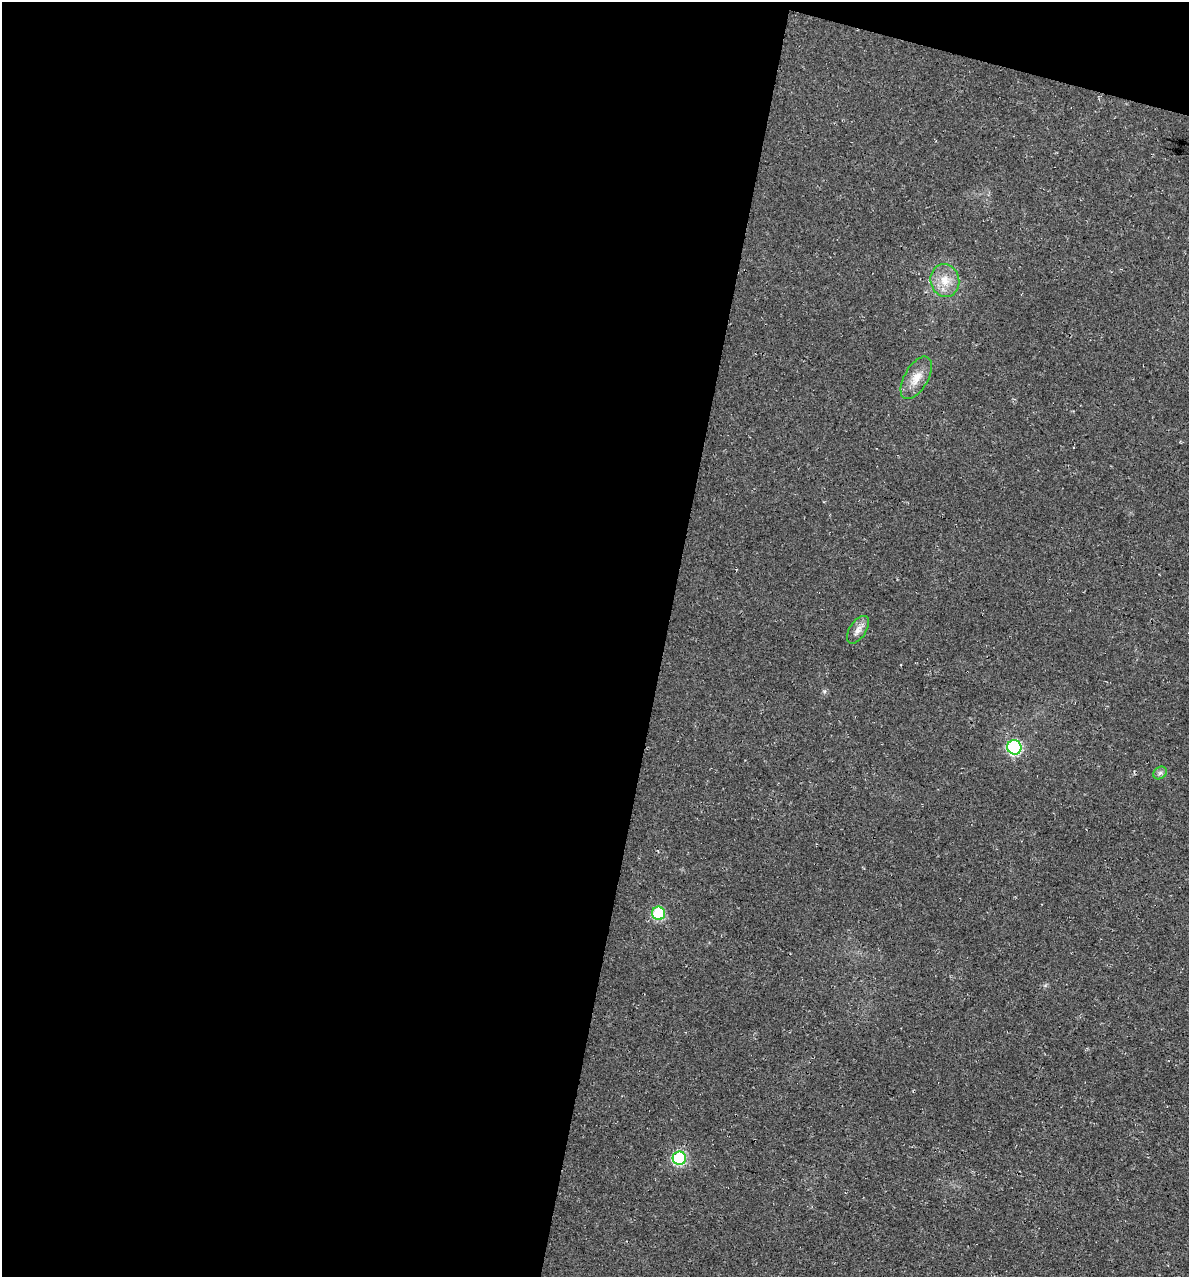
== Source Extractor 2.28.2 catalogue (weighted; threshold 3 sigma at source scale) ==
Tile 1 of 4 x 4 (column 1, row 1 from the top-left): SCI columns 339-1525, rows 3842-5116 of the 5364 x 5141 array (HDU 1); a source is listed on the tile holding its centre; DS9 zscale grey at full resolution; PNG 1191 x 1279 px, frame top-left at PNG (2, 2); each listed source drawn as its Kron ellipse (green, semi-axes under 4 px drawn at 4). Shown black and unused: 58% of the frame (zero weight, under 3 of 4 exposures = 5% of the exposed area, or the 3 px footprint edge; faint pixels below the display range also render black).
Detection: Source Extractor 2.28.2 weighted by HDU 2 'WHT'; one run over the whole footprint, this tile lists its part. Background 0.0117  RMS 0.0071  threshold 0.0319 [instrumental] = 3 sigma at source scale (4.5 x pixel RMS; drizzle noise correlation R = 1.50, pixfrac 1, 0.0396/0.0396 arcsec/px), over >= 5 px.
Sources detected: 7; all 7 listed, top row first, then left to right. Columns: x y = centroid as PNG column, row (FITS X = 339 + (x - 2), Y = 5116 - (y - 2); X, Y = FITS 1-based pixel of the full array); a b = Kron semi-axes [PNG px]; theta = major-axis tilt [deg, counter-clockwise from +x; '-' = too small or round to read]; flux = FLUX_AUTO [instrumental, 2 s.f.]
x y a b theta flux
945 280 16 14 -74 12
916 378 23 12 60 11
858 630 15 8 57 4.9
1014 747 7 7 - 110
1160 773 7 5 42 1.8
659 913 7 6 - 57
679 1158 7 6 - 80